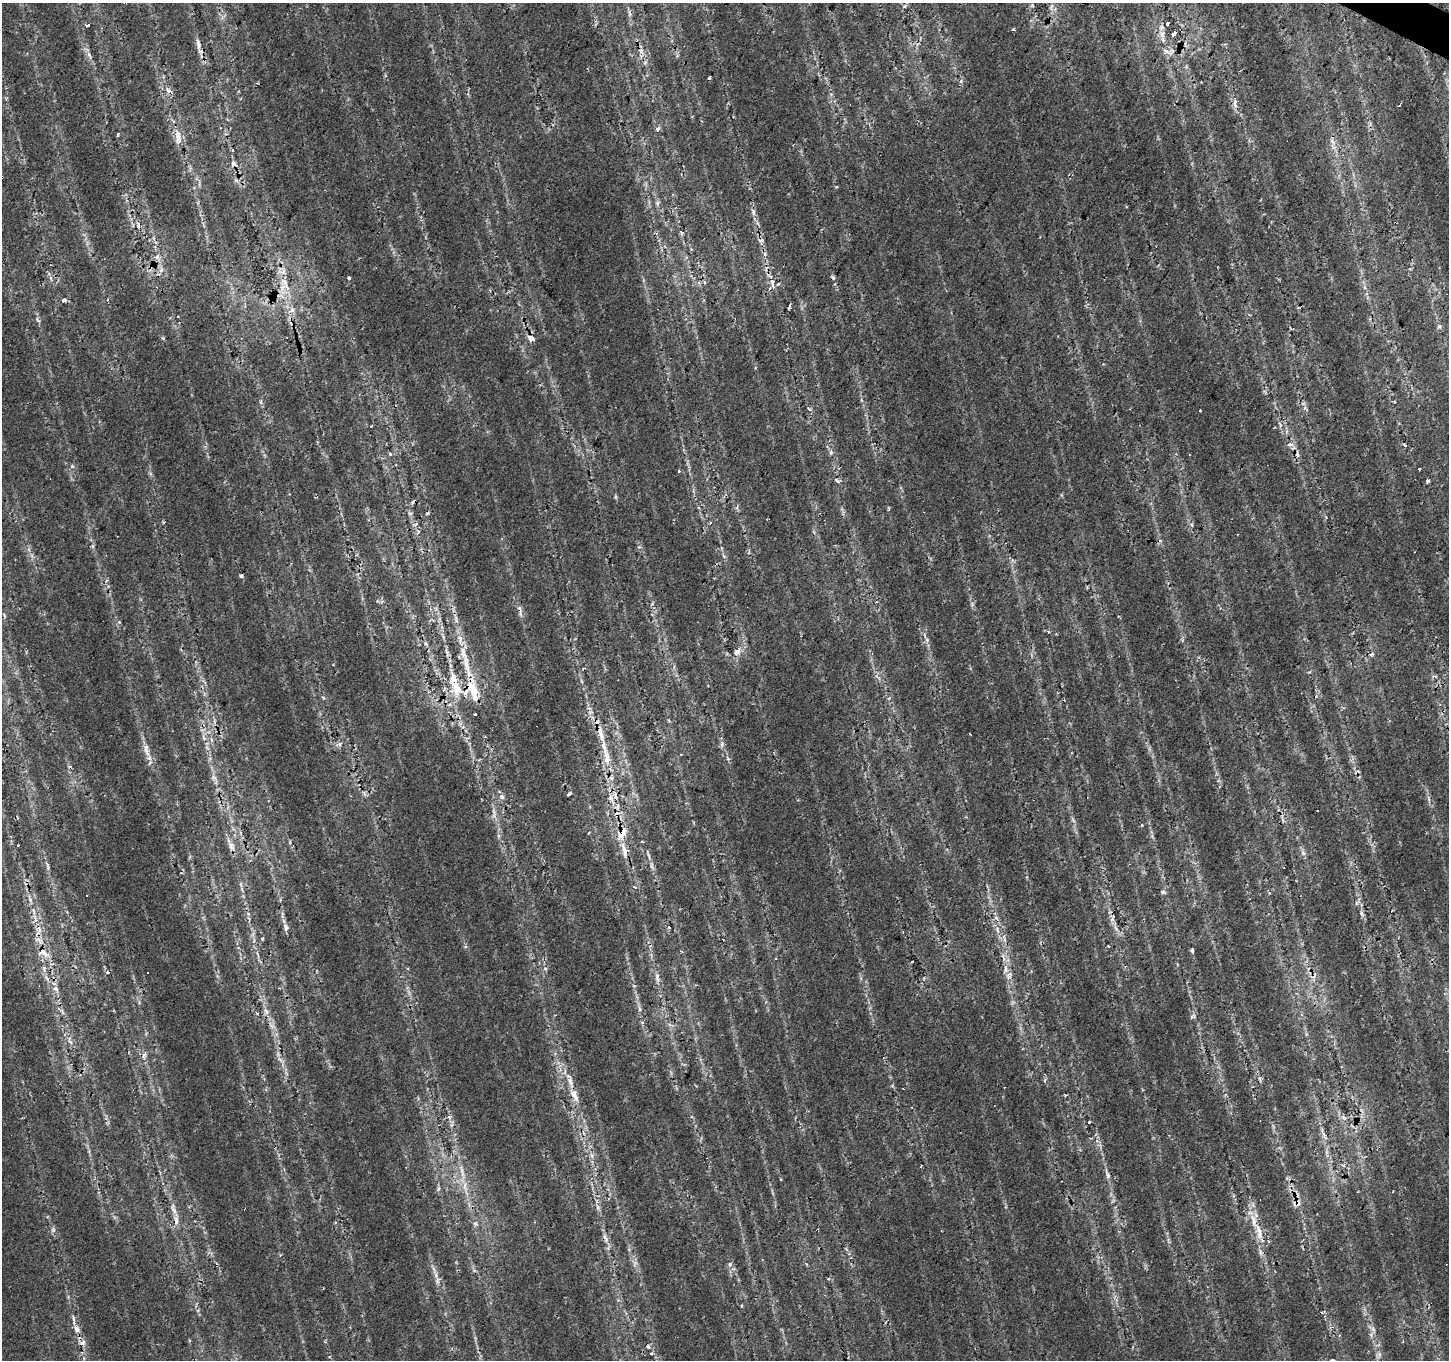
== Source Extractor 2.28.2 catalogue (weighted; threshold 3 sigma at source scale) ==
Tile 10 of 4 x 4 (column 2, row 3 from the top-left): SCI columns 1451-2897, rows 1617-2974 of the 5792 x 5881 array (HDU 1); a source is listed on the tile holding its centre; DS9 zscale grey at full resolution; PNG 1451 x 1362 px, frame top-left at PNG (2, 3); no overlay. Shown black and unused: <1% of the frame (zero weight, under 2 of 3 exposures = <1% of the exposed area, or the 3 px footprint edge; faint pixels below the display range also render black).
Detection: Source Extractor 2.28.2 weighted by HDU 2 'WHT'; one run over the whole footprint, this tile lists its part. Background 0.0153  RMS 0.0065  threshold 0.0292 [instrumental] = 3 sigma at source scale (4.5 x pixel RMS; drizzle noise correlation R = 1.50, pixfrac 1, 0.0396/0.0396 arcsec/px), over >= 5 px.
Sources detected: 149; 25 cosmic-ray / hot-pixel residue — not listed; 9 inside a brighter listed object's ellipse — not listed separately; the other 115 listed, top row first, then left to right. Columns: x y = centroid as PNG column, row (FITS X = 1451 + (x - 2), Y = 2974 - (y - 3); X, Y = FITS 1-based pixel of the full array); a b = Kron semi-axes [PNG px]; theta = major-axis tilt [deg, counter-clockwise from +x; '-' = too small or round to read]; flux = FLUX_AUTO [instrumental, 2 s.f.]
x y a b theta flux
904 6 5 4 - 1.2
1168 23 5 3 - 8.5
88 25 4 3 - 1.6
1013 30 3 3 - 4.5
1162 34 9 7 89 3.2
1173 34 5 4 - 18
198 44 17 5 -77 3.7
1166 51 7 6 - 2.3
709 77 4 3 - 3.9
961 81 5 4 - 0.91
1201 81 2 2 - 0.67
168 90 8 4 -45 1.9
1235 103 13 4 -79 2.7
658 129 5 4 - 2.2
118 134 5 3 - 0.7
178 136 18 7 -85 5.7
1332 141 10 5 -55 2.3
232 150 3 3 - 0.83
234 164 5 4 - 3.3
836 187 4 3 - 0.64
658 203 7 4 -90 1.3
753 211 6 4 -20 1.1
138 226 6 4 76 2
765 254 6 4 -71 1.1
157 256 9 5 68 2.3
161 270 7 4 71 1.4
349 278 4 3 - 3.3
285 282 14 7 -47 4.8
704 283 5 4 - 1.3
773 283 12 4 -80 2.3
64 300 4 4 - 2.4
790 306 6 3 88 1.1
292 310 8 6 87 2.6
1439 326 6 4 20 0.95
531 338 8 6 -58 4.6
809 409 5 3 - 0.8
1200 411 3 3 - 2.2
1281 425 6 4 89 1.3
371 426 3 2 - 0.53
1290 445 8 4 -9 1.8
1405 445 5 3 - 1
831 452 7 5 89 1.5
390 454 4 4 - 1.5
1189 455 3 3 - 1.2
1419 469 3 3 - 1.4
679 471 4 3 - 0.99
837 480 9 4 -54 1.3
1428 481 3 3 - 5.4
414 524 9 3 20 0.84
241 576 4 4 - 1.2
520 610 20 4 -78 2.7
4 616 6 4 -64 1.2
119 622 4 3 - 1.2
737 652 8 5 54 3.9
463 653 25 7 -81 8.7
1371 654 5 4 - 1.1
333 665 3 2 - 0.64
454 683 38 12 -75 21
473 690 33 10 -75 18
722 744 5 5 - 1.3
604 746 30 7 -77 11
146 747 9 6 69 2.5
681 754 4 3 - 1.8
214 777 8 6 -23 1.9
611 778 6 4 -44 1.4
569 794 4 3 - 2.5
502 797 4 3 - 4.9
611 798 10 6 -73 3
1142 825 3 3 - 0.48
622 833 18 8 70 9.2
642 841 4 3 - 0.58
18 845 3 2 - 0.66
624 850 28 5 -78 7.2
1303 853 8 5 -45 1.6
635 887 4 3 - 1.7
1162 892 3 3 - 5.8
86 895 3 3 - 1.6
34 911 10 3 -78 1.9
1361 913 3 3 - 2.9
286 927 10 6 -81 2.3
669 927 3 3 - 2.1
262 939 4 3 - 0.72
1108 946 3 2 - 0.67
1192 950 4 3 - 2
45 953 15 7 -34 5.2
408 969 3 3 - 0.84
545 969 6 4 19 0.92
107 972 4 4 - 1.1
148 972 3 3 - 1
1009 975 10 8 61 3
56 989 10 6 -48 2.9
640 1009 6 4 -89 1.2
266 1011 10 5 -63 2.5
1192 1016 6 5 - 1.4
144 1055 10 4 68 1.9
574 1094 18 8 -67 5.9
449 1117 5 4 - 2
1344 1118 5 5 - 1.4
1089 1122 3 3 - 0.56
1343 1166 4 4 - 1.8
1108 1175 10 5 -72 1.8
1392 1192 3 2 - 0.43
598 1207 7 6 - 1.7
173 1209 16 6 -71 4.1
335 1222 3 3 - 0.99
1259 1232 26 7 -70 9.6
730 1264 5 5 - 1.1
436 1275 8 5 -80 2.2
828 1279 4 3 - 0.73
73 1318 6 4 -72 1.1
77 1329 9 7 -72 2.6
1373 1329 8 5 -46 1.8
648 1347 7 6 - 2
651 1354 4 3 - 0.76
1332 1360 4 4 - 2.3
Overlapping masked pixels (flux is a lower limit): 6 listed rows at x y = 198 44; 234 164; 454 683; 473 690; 622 833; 574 1094
Isophote crosses this tile's border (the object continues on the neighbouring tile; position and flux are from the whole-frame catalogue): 1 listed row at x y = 1332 1360
Unlisted compact peaks at least as high as the median listed source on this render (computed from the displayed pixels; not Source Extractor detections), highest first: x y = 657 976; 72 466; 149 758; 927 640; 1309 672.